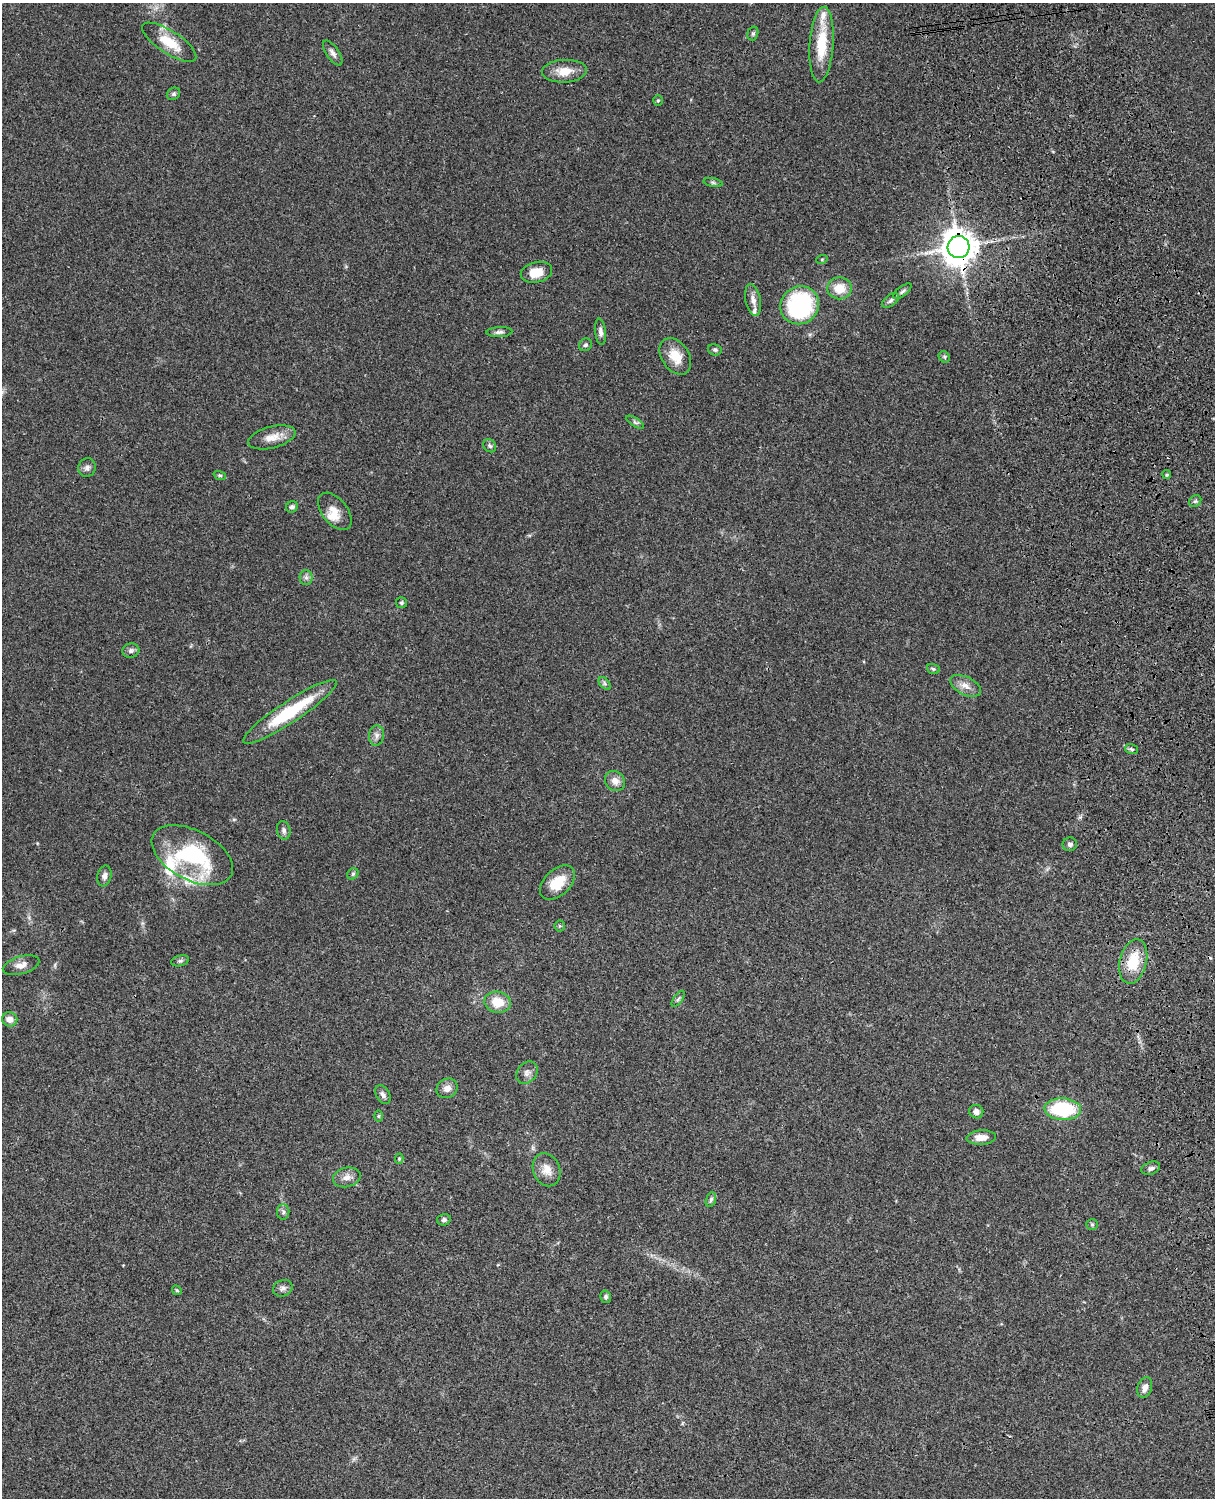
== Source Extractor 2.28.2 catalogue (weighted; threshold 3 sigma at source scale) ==
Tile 6 of 4 x 3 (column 2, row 2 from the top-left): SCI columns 1333-2545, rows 1773-3268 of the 5089 x 4927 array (HDU 1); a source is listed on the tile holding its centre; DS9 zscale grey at full resolution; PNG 1217 x 1500 px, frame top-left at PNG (2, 3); each listed source drawn as its Kron ellipse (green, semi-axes under 4 px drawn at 4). Shown black and unused: <1% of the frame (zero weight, under 3 of 4 exposures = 6% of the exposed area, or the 3 px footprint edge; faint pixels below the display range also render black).
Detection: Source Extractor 2.28.2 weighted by HDU 2 'WHT'; one run over the whole footprint, this tile lists its part. Background 0.0901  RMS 0.0061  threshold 0.0276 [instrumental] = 3 sigma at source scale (4.5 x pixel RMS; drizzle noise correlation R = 1.50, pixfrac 1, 0.05/0.05 arcsec/px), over >= 5 px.
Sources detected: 79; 6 inside a brighter listed object's ellipse — not listed separately; the other 73 listed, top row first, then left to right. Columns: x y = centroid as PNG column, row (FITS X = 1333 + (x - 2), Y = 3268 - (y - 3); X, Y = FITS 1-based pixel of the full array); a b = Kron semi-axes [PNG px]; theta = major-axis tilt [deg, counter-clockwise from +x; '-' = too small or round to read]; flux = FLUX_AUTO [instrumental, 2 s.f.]
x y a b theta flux
753 33 7 5 73 1.1
169 42 31 11 -33 14
821 44 38 12 86 23
333 53 14 6 -55 2.7
564 71 22 11 3 9.6
173 94 7 5 33 1.3
658 100 5 4 - 0.77
713 183 9 4 -11 1.2
959 247 11 11 - 1200
822 259 6 3 19 0.63
536 272 16 10 13 9.7
840 288 12 11 - 11
902 291 11 5 38 1.5
753 300 16 7 -78 4
891 300 10 5 37 1.7
800 305 20 18 41 71
499 332 13 5 3 2.1
600 332 13 5 -83 2.7
585 345 7 6 - 1.3
715 350 7 5 -11 1.2
675 356 20 13 -56 11
944 357 6 5 - 1
635 422 10 3 -32 1.3
272 437 24 10 14 8
490 446 7 6 - 1.4
87 468 9 8 - 2.4
220 475 6 4 -18 0.79
1167 475 4 4 - 1.1
1195 501 6 5 - 1.2
292 507 6 5 - 1.5
335 511 22 12 -51 7.6
306 577 7 6 - 2
401 603 5 5 - 0.98
131 651 8 7 - 2.1
933 669 6 5 - 1
605 683 7 4 -46 1.3
965 686 17 9 -26 5.2
290 712 55 10 33 40
376 735 10 7 83 2.7
1131 749 7 5 -14 1.2
615 781 11 9 -44 4.8
284 830 9 6 -78 2
1070 844 7 6 - 1.9
192 855 44 24 -28 63
353 874 6 5 - 1
104 876 10 7 79 2.5
557 883 21 13 43 14
560 926 5 5 - 0.86
180 961 9 5 13 1.3
1133 961 22 13 76 19
21 965 19 9 16 4.5
678 999 9 4 55 1.2
498 1002 13 10 -10 11
10 1019 7 7 - 4.4
527 1073 12 9 52 3.1
447 1088 11 9 31 3.9
383 1095 10 6 -59 2.4
1063 1109 18 11 -3 41
976 1112 7 6 - 2.9
378 1116 6 4 89 0.8
981 1137 15 7 3 6.2
399 1159 5 4 - 0.91
1151 1168 9 6 22 1.8
547 1170 17 13 -68 7
347 1177 14 9 13 4.2
711 1199 8 5 72 1.2
283 1212 8 6 -89 1.7
444 1220 7 5 15 1.5
1092 1224 6 5 - 0.87
283 1288 10 8 24 2.3
177 1290 5 4 - 0.76
606 1297 6 5 - 1.3
1145 1388 10 7 71 3.8
Overlapping masked pixels (flux is a lower limit): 1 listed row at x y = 959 247